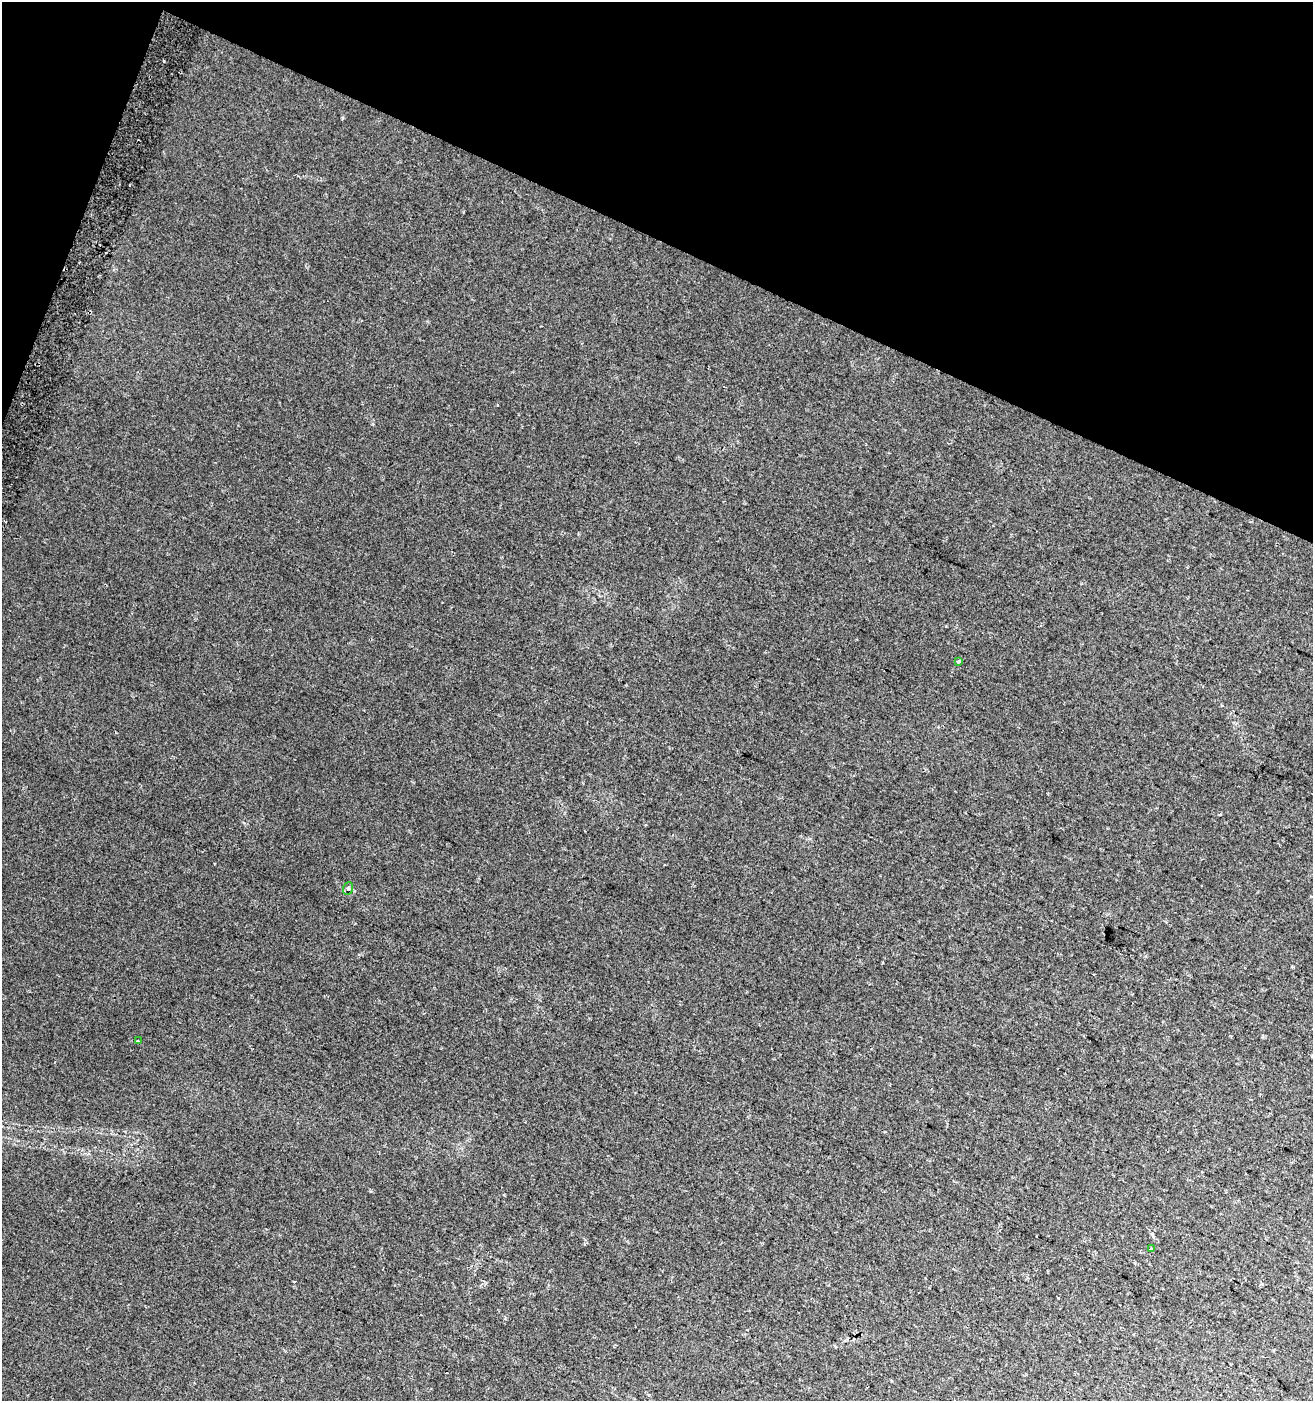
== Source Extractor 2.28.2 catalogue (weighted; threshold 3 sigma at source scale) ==
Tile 2 of 4 x 4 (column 2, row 1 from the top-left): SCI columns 1624-2934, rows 4214-5612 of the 5803 x 5636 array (HDU 1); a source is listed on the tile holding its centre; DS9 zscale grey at full resolution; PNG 1315 x 1403 px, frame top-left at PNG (2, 2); each listed source drawn as its Kron ellipse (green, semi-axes under 4 px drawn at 4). Shown black and unused: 19% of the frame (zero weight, under 2 of 3 exposures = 6% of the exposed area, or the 3 px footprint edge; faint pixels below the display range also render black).
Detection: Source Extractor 2.28.2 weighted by HDU 2 'WHT'; one run over the whole footprint, this tile lists its part. Background 0.0189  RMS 0.011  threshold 0.0481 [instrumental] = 3 sigma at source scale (4.5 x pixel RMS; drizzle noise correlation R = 1.50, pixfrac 1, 0.0396/0.0396 arcsec/px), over >= 5 px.
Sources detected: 4; all 4 listed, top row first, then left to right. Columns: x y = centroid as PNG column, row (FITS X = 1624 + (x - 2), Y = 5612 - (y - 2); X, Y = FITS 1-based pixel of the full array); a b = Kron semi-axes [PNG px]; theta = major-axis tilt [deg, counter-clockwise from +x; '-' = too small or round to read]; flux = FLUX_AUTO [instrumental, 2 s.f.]
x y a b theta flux
958 661 3 3 - 8.3
348 888 6 5 - 1.6
138 1041 3 3 - 1.1
1151 1249 4 4 - 1.4